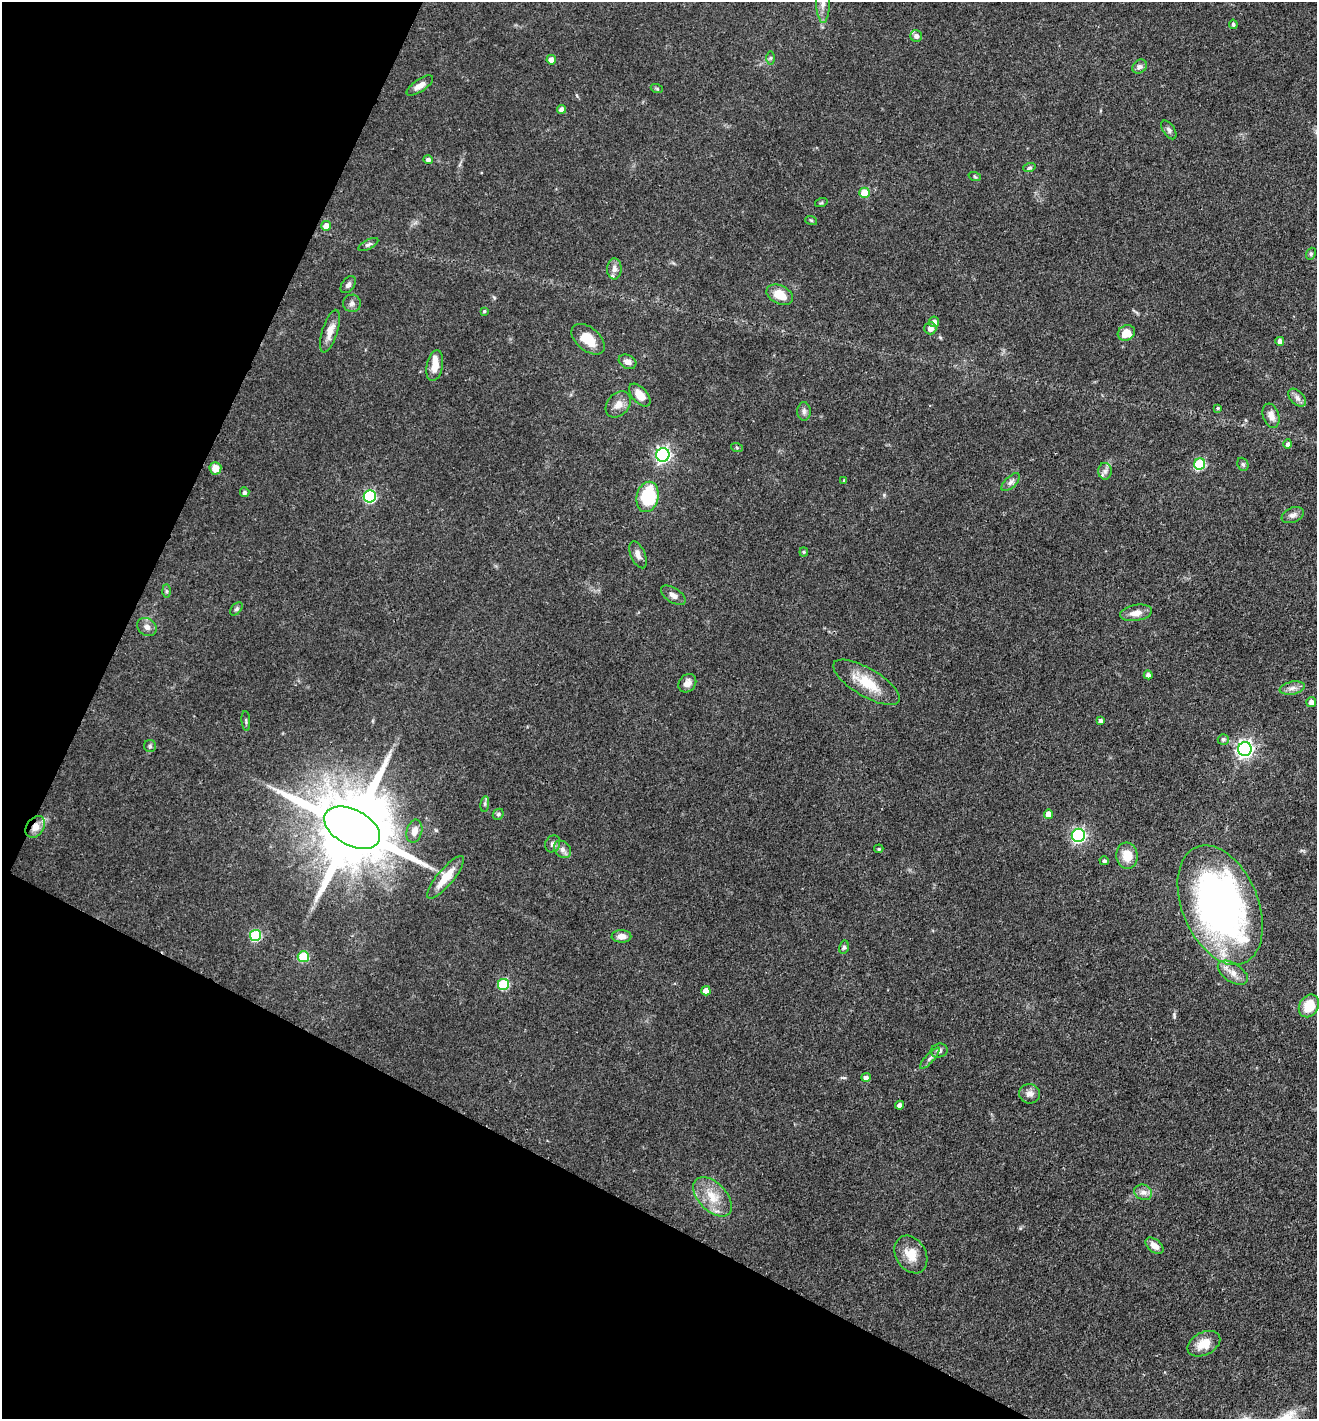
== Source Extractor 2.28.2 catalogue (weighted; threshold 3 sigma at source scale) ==
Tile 9 of 4 x 4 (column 1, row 3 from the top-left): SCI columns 144-1458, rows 1420-2836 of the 5683 x 5673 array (HDU 1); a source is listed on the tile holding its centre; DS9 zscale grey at full resolution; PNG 1319 x 1421 px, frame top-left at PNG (2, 2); each listed source drawn as its Kron ellipse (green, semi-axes under 4 px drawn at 4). Shown black and unused: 25% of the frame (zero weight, under 3 of 4 exposures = <1% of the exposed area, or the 3 px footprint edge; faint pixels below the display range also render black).
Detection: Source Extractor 2.28.2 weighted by HDU 2 'WHT'; one run over the whole footprint, this tile lists its part. Background 0.109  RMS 0.0045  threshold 0.02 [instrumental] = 3 sigma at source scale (4.5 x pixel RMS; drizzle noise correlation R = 1.50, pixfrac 1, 0.05/0.05 arcsec/px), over >= 5 px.
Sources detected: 102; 2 inside a brighter listed object's ellipse — not listed separately; the other 100 listed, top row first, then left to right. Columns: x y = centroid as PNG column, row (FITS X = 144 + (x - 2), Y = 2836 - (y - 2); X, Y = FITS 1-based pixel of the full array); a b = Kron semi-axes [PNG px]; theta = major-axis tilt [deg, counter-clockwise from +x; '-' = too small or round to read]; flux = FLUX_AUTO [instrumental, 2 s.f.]
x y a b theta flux
823 3 20 6 -89 4.1
1233 24 4 4 - 0.95
916 36 6 5 - 2
770 58 7 4 90 0.82
551 60 5 4 - 3.3
1139 67 8 6 43 1.5
420 85 15 6 34 3
657 89 6 4 -19 0.57
561 109 4 4 - 2
1169 130 10 5 -56 1.3
428 159 5 4 - 1.4
1029 168 6 4 18 0.75
975 177 6 4 -20 0.6
865 193 5 5 - 12
821 203 6 4 18 0.55
811 220 6 3 -19 0.51
326 226 5 5 - 3.7
368 245 11 5 28 1.2
1311 254 6 4 69 0.73
614 269 10 7 87 2.3
348 285 9 6 53 1.6
780 295 14 9 -25 7.8
352 303 9 8 - 1.7
484 311 4 4 - 0.65
934 322 5 5 - 2.1
930 328 6 6 - 2.6
330 331 22 7 72 4.4
1126 333 9 7 27 6
588 339 19 11 -40 8.9
1280 341 4 4 - 1.8
627 362 9 6 -27 2.3
435 366 16 8 79 5.3
640 395 13 7 -49 5.5
1297 398 11 6 -46 1.9
618 404 14 10 49 3.9
1218 408 4 3 - 0.61
804 411 9 6 -90 1.5
1271 416 12 8 -71 3.3
1288 444 4 4 - 1.1
737 448 6 4 -20 0.56
663 455 7 6 - 120
1200 464 5 5 - 32
1243 464 7 5 -67 0.8
215 468 6 6 - 4.8
1105 471 8 7 - 1.8
844 480 3 3 - 0.4
1011 482 11 5 44 1.8
245 492 5 4 - 1.5
370 496 6 6 - 51
648 497 15 11 77 24
1293 515 12 7 23 1.9
804 552 4 4 - 0.53
638 555 14 7 -67 2.4
166 591 6 4 -89 0.73
673 595 14 7 -33 2.6
236 609 8 5 48 0.95
1136 613 16 8 10 4.2
147 627 10 8 -36 2.3
1148 675 4 4 - 1.7
866 682 38 14 -31 14
687 683 10 8 50 2.8
1292 688 12 6 11 2.4
1311 702 5 5 - 2.5
246 721 10 3 -85 0.67
1100 721 4 4 - 1.3
1223 739 5 5 - 1
150 746 6 6 - 0.87
1245 749 7 6 - 170
485 804 8 4 82 0.87
498 814 6 5 - 0.75
1049 814 4 4 - 4.4
35 827 12 8 53 4.4
352 828 30 17 -28 7200
414 831 12 7 75 3.3
1078 835 6 6 - 86
553 844 9 7 62 1.4
562 849 9 7 -47 2.1
879 849 5 4 - 0.57
1127 856 13 10 -83 7
1104 861 5 4 - 1.1
445 877 27 8 50 9.1
1220 905 63 38 -67 200
255 935 5 5 - 32
621 936 10 6 -1 3.1
844 947 7 4 79 0.92
303 957 5 5 - 20
1233 973 17 9 -33 4.2
503 984 5 5 - 31
706 991 5 4 - 4.4
1309 1006 12 9 60 10
939 1051 8 7 - 1.6
930 1058 13 4 48 1.5
866 1077 5 4 - 1.9
1029 1094 10 9 - 2.7
899 1105 4 4 - 1.9
1143 1192 9 7 -23 2.2
713 1197 24 14 -46 9.5
1154 1246 10 6 -39 3.6
911 1254 20 15 -59 7.5
1204 1344 17 11 27 7.7
Overlapping masked pixels (flux is a lower limit): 2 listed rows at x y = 35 827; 1220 905
Isophote crosses this tile's border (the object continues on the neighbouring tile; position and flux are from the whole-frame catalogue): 1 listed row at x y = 823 3